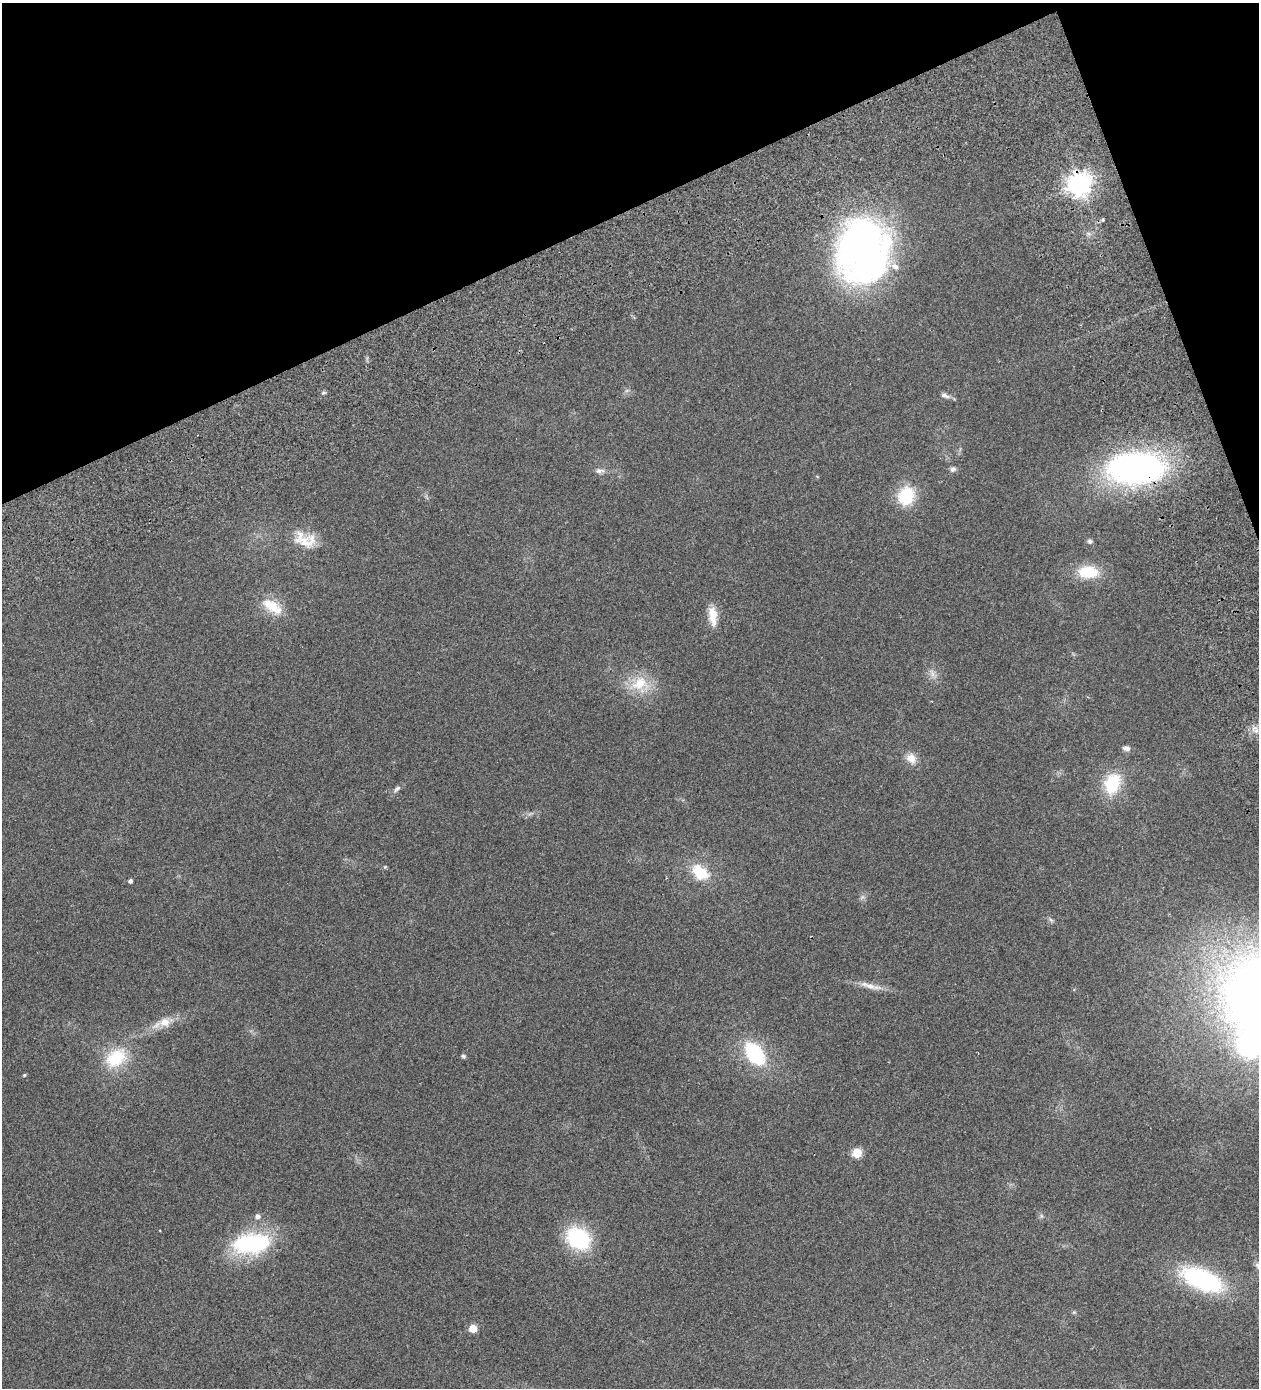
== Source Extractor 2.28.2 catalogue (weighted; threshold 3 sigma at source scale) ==
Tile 3 of 4 x 4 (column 3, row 1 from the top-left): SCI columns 2976-4232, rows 4300-5685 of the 5825 x 5828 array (HDU 1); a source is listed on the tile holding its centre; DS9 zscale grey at full resolution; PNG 1261 x 1390 px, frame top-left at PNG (2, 3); no overlay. Shown black and unused: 19% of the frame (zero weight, under 2 of 3 exposures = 10% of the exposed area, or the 3 px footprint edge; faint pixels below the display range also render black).
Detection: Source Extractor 2.28.2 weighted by HDU 2 'WHT'; one run over the whole footprint, this tile lists its part. Background 0.127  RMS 0.018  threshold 0.0796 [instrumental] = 3 sigma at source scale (4.5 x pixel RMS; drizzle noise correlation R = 1.50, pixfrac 1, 0.05/0.05 arcsec/px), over >= 5 px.
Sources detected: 38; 1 inside a brighter object's white glare — not listed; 1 inside a brighter listed object's ellipse — not listed separately; the other 36 listed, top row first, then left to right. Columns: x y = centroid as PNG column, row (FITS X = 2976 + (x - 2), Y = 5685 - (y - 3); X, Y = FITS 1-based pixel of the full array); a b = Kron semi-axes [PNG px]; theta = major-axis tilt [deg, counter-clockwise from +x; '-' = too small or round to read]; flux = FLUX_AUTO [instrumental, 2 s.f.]
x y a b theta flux
1079 184 8 8 - 1300
1103 220 4 3 - 3
864 248 65 55 82 650
944 395 10 6 -7 5.4
1136 468 50 27 1 540
953 469 7 7 - 4.3
600 471 14 6 1 6.7
906 496 22 18 71 60
305 540 32 18 -18 38
1090 541 6 6 - 3.6
1088 572 24 14 -3 47
272 606 32 14 -34 37
713 616 25 10 -85 24
932 674 10 5 -81 6
640 683 24 17 23 43
1126 748 10 6 -6 5.8
911 758 13 11 -40 16
1112 783 26 18 68 65
397 789 12 5 41 5
700 872 22 15 -42 47
130 881 4 4 - 4
1051 920 6 5 - 3
868 985 32 7 -17 17
165 1022 14 12 5 18
1249 1045 34 29 -41 170
755 1054 26 16 -52 110
463 1056 6 5 - 2.6
116 1058 31 21 34 67
24 1075 4 4 - 2
857 1153 5 5 - 68
257 1216 6 6 - 5.9
1041 1216 6 4 72 2.5
578 1238 22 17 -33 140
251 1243 42 21 4 160
1202 1280 40 18 -23 220
473 1328 5 5 - 39
Overlapping masked pixels (flux is a lower limit): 2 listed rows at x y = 1079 184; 1136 468
Isophote crosses this tile's border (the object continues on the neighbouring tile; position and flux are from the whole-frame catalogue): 1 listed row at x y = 1249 1045